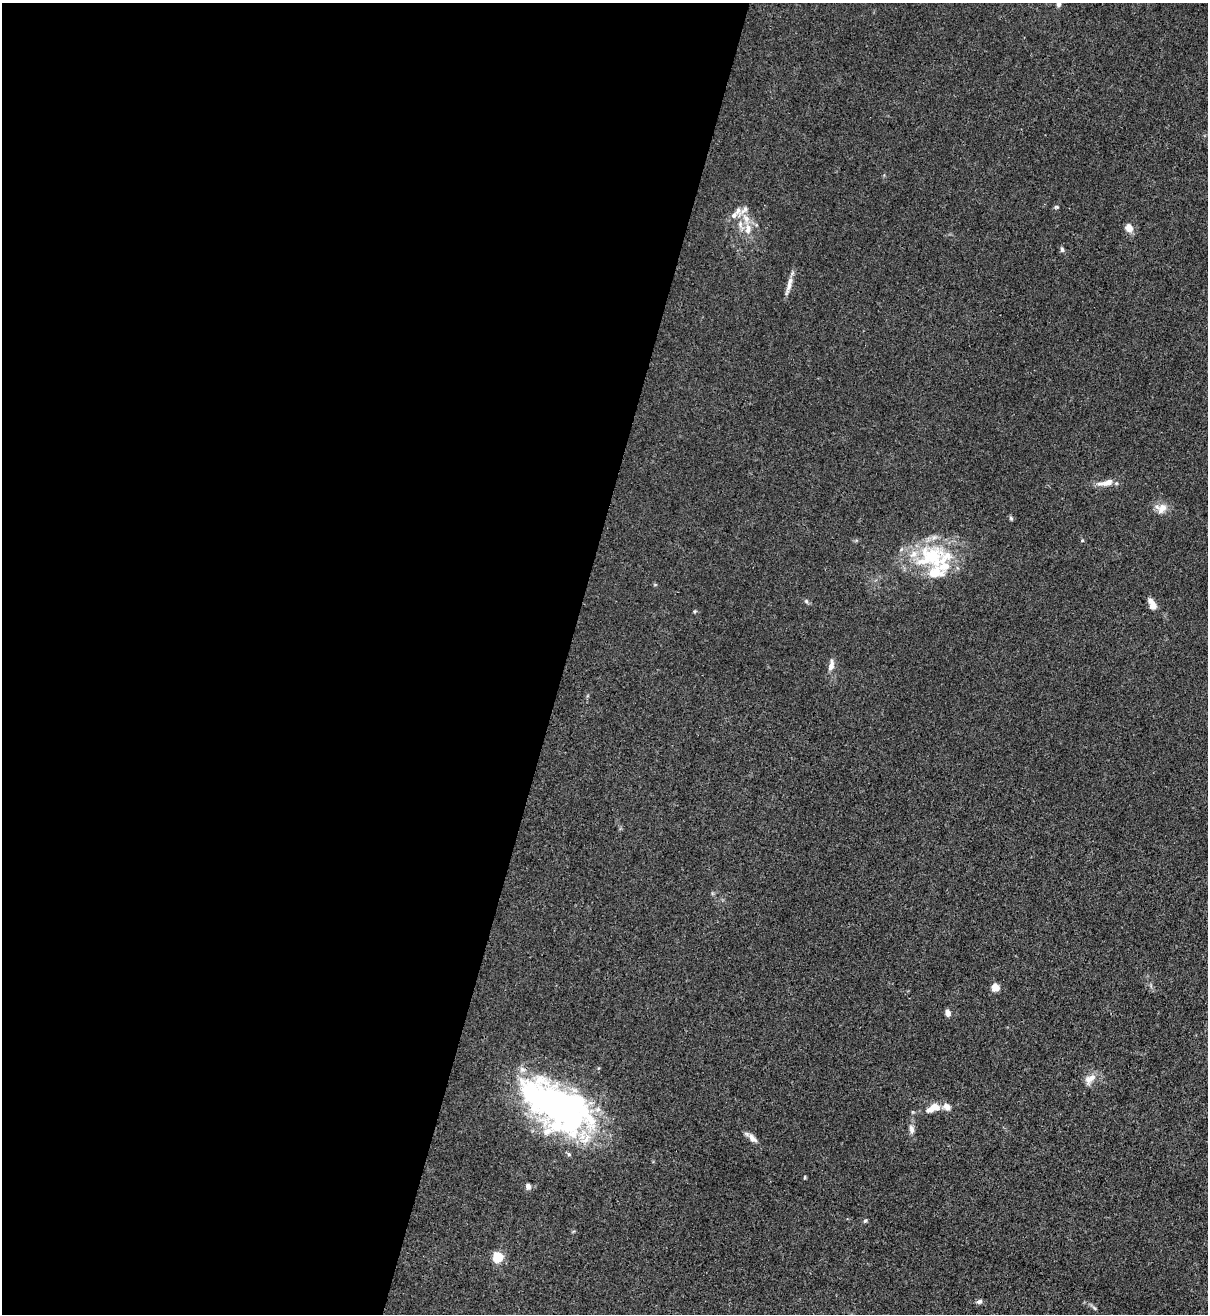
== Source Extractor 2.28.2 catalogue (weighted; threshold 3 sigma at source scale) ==
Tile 5 of 4 x 4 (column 1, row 2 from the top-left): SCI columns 221-1426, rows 2651-3962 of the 5386 x 5316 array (HDU 1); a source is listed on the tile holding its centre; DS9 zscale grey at full resolution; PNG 1210 x 1316 px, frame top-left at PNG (2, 3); no overlay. Shown black and unused: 47% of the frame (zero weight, under 3 of 4 exposures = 7% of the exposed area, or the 3 px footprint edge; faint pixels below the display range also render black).
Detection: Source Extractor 2.28.2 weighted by HDU 2 'WHT'; one run over the whole footprint, this tile lists its part. Background 0.0298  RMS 0.003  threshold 0.0134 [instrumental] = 3 sigma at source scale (4.5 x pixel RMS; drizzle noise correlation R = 1.50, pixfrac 1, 0.05/0.05 arcsec/px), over >= 5 px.
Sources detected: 42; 3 inside a brighter object's white glare — not listed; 11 inside a brighter listed object's ellipse — not listed separately; the other 28 listed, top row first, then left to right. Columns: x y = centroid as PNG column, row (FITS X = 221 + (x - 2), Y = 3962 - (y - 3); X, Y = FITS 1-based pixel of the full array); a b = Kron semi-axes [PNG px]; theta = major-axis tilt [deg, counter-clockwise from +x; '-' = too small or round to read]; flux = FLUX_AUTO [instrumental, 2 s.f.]
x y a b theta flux
1059 4 8 6 66 0.81
1056 207 5 4 - 0.38
734 215 11 7 45 1.5
746 218 13 9 -51 2.9
1129 228 10 8 -54 2.3
1062 249 6 5 - 0.55
789 285 27 5 75 2.2
1106 483 22 7 10 2.8
1162 508 15 11 39 2.6
1011 518 6 5 - 0.45
932 556 39 32 -17 22
806 601 6 4 -46 0.49
1152 605 11 7 -60 2.6
831 665 15 7 77 1.8
995 987 9 9 - 1.9
948 1013 7 5 -75 1.6
1088 1079 14 10 -73 1.9
553 1104 86 42 -31 95
935 1107 13 10 -33 2.6
947 1107 11 8 -40 1.6
911 1129 13 7 -76 1.3
752 1138 16 7 -46 1.7
805 1177 5 3 - 0.28
528 1186 7 6 - 1.1
865 1221 6 4 61 0.46
498 1257 5 5 - 21
979 1302 8 6 30 0.75
1094 1308 9 3 -45 0.52
Overlapping masked pixels (flux is a lower limit): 1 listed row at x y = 553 1104
Isophote crosses this tile's border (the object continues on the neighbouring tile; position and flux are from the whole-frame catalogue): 1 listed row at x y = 1059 4